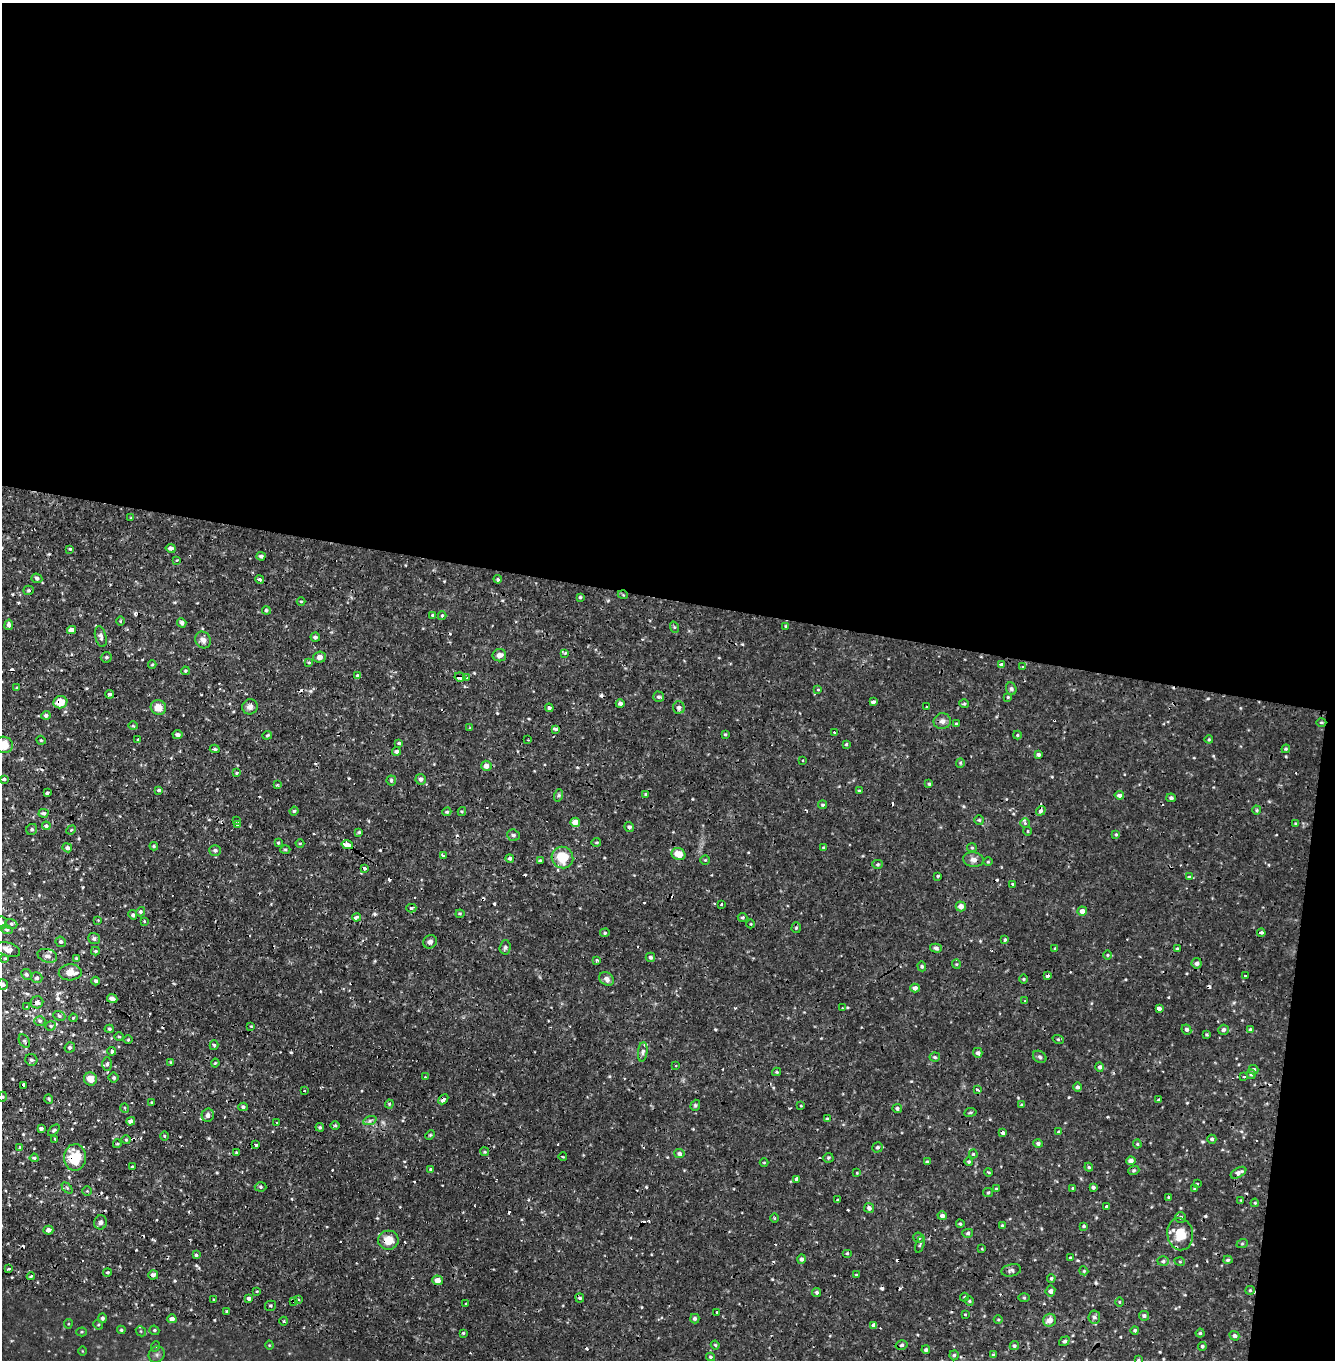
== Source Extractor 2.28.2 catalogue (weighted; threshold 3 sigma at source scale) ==
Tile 4 of 4 x 4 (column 4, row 1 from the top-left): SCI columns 4237-5569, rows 4188-5545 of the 5693 x 5657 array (HDU 1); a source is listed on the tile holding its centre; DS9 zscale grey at full resolution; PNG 1337 x 1362 px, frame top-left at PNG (2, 3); each listed source drawn as its Kron ellipse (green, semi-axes under 4 px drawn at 4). Shown black and unused: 46% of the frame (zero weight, under 2 of 4 exposures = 1% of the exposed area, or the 3 px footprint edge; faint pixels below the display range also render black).
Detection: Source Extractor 2.28.2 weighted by HDU 2 'WHT'; one run over the whole footprint, this tile lists its part. Background 0.051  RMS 0.011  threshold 0.0512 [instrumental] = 3 sigma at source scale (4.5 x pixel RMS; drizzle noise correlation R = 1.50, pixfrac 1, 0.05/0.05 arcsec/px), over >= 5 px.
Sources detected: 438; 57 cosmic-ray / hot-pixel residue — neither listed nor drawn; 4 inside a brighter listed object's ellipse — not listed separately; the other 377 listed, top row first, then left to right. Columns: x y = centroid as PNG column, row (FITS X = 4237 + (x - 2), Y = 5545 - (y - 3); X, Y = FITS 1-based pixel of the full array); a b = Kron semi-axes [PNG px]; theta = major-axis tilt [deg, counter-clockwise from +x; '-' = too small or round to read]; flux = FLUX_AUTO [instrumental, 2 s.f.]
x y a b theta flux
131 518 4 3 - 1.1
171 548 5 4 - 3.9
70 549 3 3 - 1.5
261 556 4 4 - 3.1
177 560 4 3 - 0.97
37 578 5 4 - 3.3
260 579 4 3 - 4.6
498 579 4 3 - 1.6
29 590 5 4 - 1.8
623 595 5 3 - 1.2
580 597 4 3 - 1.9
301 601 4 3 - 1.1
266 610 4 4 - 2.5
433 615 3 3 - 2
442 616 4 3 - 2.5
121 621 5 3 - 1.4
182 623 5 4 - 2.7
9 625 5 4 - 3.3
786 626 3 3 - 1.2
674 627 6 3 -71 1.4
71 630 4 4 - 8.4
101 637 10 5 -76 4.2
315 637 5 4 - 3.5
203 640 9 7 -57 5.8
565 653 4 4 - 1.1
499 655 7 6 - 5.8
106 657 5 5 - 2.3
319 657 6 5 - 5.3
309 663 4 3 - 1.3
152 665 4 3 - 1.3
1001 665 4 3 - 3.8
1022 667 3 3 - 1.4
185 671 4 4 - 1.6
358 675 4 3 - 1.7
460 677 5 4 - 5.5
466 677 3 3 - 1.8
17 688 3 3 - 3.1
1011 689 6 5 - 2.5
818 690 4 3 - 1.8
110 694 4 3 - 4.4
659 697 5 5 - 2.6
1008 697 4 3 - 1.3
60 702 7 6 - 17
873 702 4 3 - 2.7
620 704 4 4 - 3.5
964 704 5 3 - 1.7
158 707 8 7 - 14
250 707 8 7 - 5.1
679 707 6 6 - 3.5
927 707 3 3 - 1.7
549 708 4 4 - 2.7
46 715 4 4 - 3
942 721 8 8 - 5.2
1321 722 5 3 - 1.4
956 724 3 3 - 2
133 726 5 3 - 1.2
470 728 4 4 - 1.1
556 729 4 3 - 16
834 732 3 3 - 1.6
725 734 4 3 - 1.4
177 735 5 4 - 3.5
267 735 5 3 - 1.6
1017 735 4 4 - 1.5
1209 739 4 4 - 1.3
41 740 5 4 - 1.7
138 740 4 3 - 1.3
528 740 2 2 - 0.92
399 743 4 4 - 1.8
846 744 3 3 - 1.4
4 745 9 8 - 25
215 749 5 3 - 1.8
1286 749 4 4 - 1.6
396 751 4 4 - 3.3
1038 754 4 3 - 2.5
803 760 3 2 - 1.3
960 763 5 4 - 1.5
486 766 5 5 - 7.9
237 773 3 3 - 1.3
4 779 3 3 - 1.9
421 779 5 5 - 3.9
391 780 5 4 - 2.5
929 784 4 4 - 1.6
277 785 4 3 - 1
158 790 3 3 - 18
859 791 3 2 - 1.3
47 793 3 3 - 2.2
646 794 4 4 - 1.8
559 795 6 4 72 2
1119 795 5 4 - 5.5
1171 798 5 4 - 2.4
823 805 4 4 - 2
1257 810 4 4 - 1.6
294 811 4 4 - 1.7
1041 811 5 4 - 5.1
447 812 4 3 - 1.6
462 812 4 4 - 1.5
43 813 5 4 - 2.5
237 820 3 3 - 9
979 820 5 5 - 1.8
575 822 5 4 - 12
1025 823 5 5 - 1.9
1295 823 4 3 - 0.99
237 825 4 3 - 2.4
46 826 4 4 - 2.2
629 827 5 4 - 3.2
32 829 6 5 - 2.5
71 830 5 4 - 1.3
1027 831 4 3 - 1.1
359 832 3 3 - 1.5
1116 834 4 4 - 1.5
513 835 6 5 - 2.8
596 842 5 2 - 1.2
278 843 4 3 - 1.4
300 843 4 3 - 1.1
347 845 6 3 -16 49
154 846 4 3 - 1.6
67 848 5 4 - 4
824 848 4 4 - 2.3
972 848 5 4 - 1.6
285 849 5 3 - 1.6
215 850 6 5 - 2.9
678 854 7 6 - 15
443 856 4 3 - 3.8
562 857 11 10 - 32
510 858 4 4 - 2.9
973 859 10 7 -6 5.9
705 860 4 4 - 1.4
540 861 3 3 - 1.9
988 862 4 3 - 1.1
878 864 5 4 - 1.9
364 868 3 3 - 11
938 876 3 3 - 1.5
1189 877 4 4 - 1.9
1012 884 4 3 - 1.1
722 904 3 3 - 4
961 906 5 5 - 8.4
411 908 5 4 - 2.5
1082 911 5 4 - 6.7
140 912 5 4 - 2.4
460 914 4 4 - 1.6
133 915 5 4 - 2.4
356 917 4 3 - 4.9
742 917 5 4 - 1.8
98 920 4 4 - 1.1
144 921 3 3 - 1.1
2 922 6 5 - 2.2
11 924 6 5 - 2.6
751 924 4 3 - 0.94
796 928 5 4 - 1.9
7 930 6 4 -17 1.8
605 933 5 4 - 1.7
1261 933 4 3 - 5.1
94 939 6 5 - 3
1005 939 3 3 - 2.1
61 942 5 5 - 2.8
430 942 7 6 - 4.5
505 947 7 5 87 2.7
936 948 6 4 -15 3.1
8 949 13 6 -18 6.9
1055 949 4 3 - 1.4
1177 949 3 3 - 2.1
95 951 4 4 - 1.6
1108 955 4 3 - 1.2
47 956 10 6 -17 5.7
650 957 5 4 - 3.1
5 958 3 3 - 1.1
76 959 4 3 - 1.7
596 960 4 3 - 2.6
1197 963 5 5 - 4.4
956 964 4 4 - 1.5
922 966 5 4 - 1.7
70 972 11 8 4 13
26 974 5 5 - 2.6
1048 976 4 3 - 3.6
1245 976 3 2 - 2.6
37 978 6 5 - 3
607 979 8 6 -35 4.6
1024 979 4 3 - 1.1
96 981 4 4 - 2.4
3 984 5 5 - 3.1
915 988 4 4 - 4.6
112 998 5 4 - 6.2
1025 1001 3 2 - 1.1
37 1002 6 6 - 4.9
26 1007 3 2 - 1.3
842 1008 3 3 - 1.6
1159 1008 4 3 - 48
59 1016 6 4 -22 2.3
73 1018 4 3 - 1.1
40 1021 5 4 - 2.4
51 1026 5 4 - 2
251 1026 3 3 - 1.1
109 1029 4 4 - 2
1186 1029 5 4 - 2.6
1223 1030 5 5 - 3.2
1250 1030 4 4 - 2.5
1207 1035 3 3 - 1.4
119 1037 5 3 - 1.4
1058 1039 6 3 -19 1.4
128 1040 4 3 - 1.2
24 1041 7 5 -61 2.4
214 1045 5 4 - 2.1
70 1047 5 5 - 2.8
112 1051 4 4 - 5.4
643 1052 10 4 84 3
978 1053 5 4 - 3.2
935 1057 5 4 - 1.8
1040 1057 7 5 -33 2.8
31 1060 6 5 - 2.8
171 1062 4 3 - 1.3
215 1063 4 3 - 1.4
107 1064 6 5 - 2.4
676 1065 2 2 - 1.1
1100 1067 5 4 - 3
1254 1070 5 4 - 3.1
777 1072 4 4 - 1.5
1251 1074 4 4 - 2.4
425 1077 3 3 - 1.3
1244 1077 4 3 - 1.6
114 1078 5 5 - 2
90 1079 7 6 - 12
24 1085 4 3 - 13
1077 1087 4 4 - 2.7
977 1089 3 3 - 7.2
304 1091 3 2 - 1.6
2 1097 5 3 - 1.2
49 1099 5 4 - 1.6
443 1099 6 4 46 3.7
1159 1100 3 3 - 2.2
152 1103 3 3 - 1.4
389 1104 4 4 - 1.5
695 1105 6 4 70 1.9
1022 1105 4 4 - 1.5
801 1106 3 3 - 2.4
243 1107 5 3 - 2.3
125 1108 5 3 - 1.4
897 1108 4 4 - 2.7
970 1112 6 3 9 1.6
208 1115 7 6 - 5.1
827 1119 4 3 - 2.1
370 1120 7 4 20 2.6
131 1121 4 4 - 5
277 1122 3 2 - 1.3
335 1126 5 3 - 1.4
320 1127 4 4 - 2.1
41 1129 4 3 - 2.8
54 1130 7 3 44 1.8
1059 1132 4 4 - 2.6
1003 1133 4 3 - 3.1
430 1135 5 3 - 1.3
164 1136 4 3 - 1.2
55 1139 3 3 - 1.7
1212 1139 4 4 - 2.5
126 1140 4 4 - 1.3
1038 1143 4 4 - 2.8
117 1144 4 4 - 1.5
1137 1144 4 4 - 1.4
256 1145 3 3 - 2.4
20 1147 4 3 - 1.1
878 1147 5 5 - 2.5
236 1152 4 2 - 1.1
485 1152 4 3 - 1.3
679 1154 5 4 - 4.3
973 1154 4 4 - 1.4
75 1157 13 11 -89 38
563 1157 4 2 - 1.1
34 1158 4 4 - 2.2
828 1158 5 4 - 2
969 1161 4 4 - 1.9
1131 1161 4 4 - 6.5
764 1162 4 3 - 0.95
927 1162 4 3 - 1.7
132 1167 3 3 - 1.2
1089 1167 4 4 - 1.5
431 1169 4 4 - 1.7
1134 1170 6 3 18 1.7
989 1172 4 3 - 1.3
857 1173 4 3 - 0.99
1238 1173 8 5 29 5.9
797 1179 4 3 - 3.3
1197 1184 3 2 - 1.1
261 1187 6 4 -2 2
1093 1187 4 3 - 2.7
67 1188 6 4 -46 2.1
1073 1188 4 4 - 1.4
996 1189 3 3 - 1.2
1195 1189 4 3 - 1.8
87 1191 4 4 - 1.4
988 1193 5 4 - 1.6
1168 1197 3 2 - 1
838 1200 3 3 - 2.7
1241 1200 3 3 - 1.1
1255 1203 4 3 - 1.4
1107 1206 3 3 - 8.2
869 1208 5 5 - 3.7
942 1216 4 4 - 4.1
1181 1217 5 5 - 2.4
774 1218 5 3 - 1.2
101 1222 7 6 - 4
960 1224 4 3 - 1.7
1002 1225 3 3 - 1.3
1084 1226 4 3 - 1.8
48 1230 5 4 - 5.7
968 1233 5 4 - 2.2
1180 1234 16 13 -81 30
919 1238 5 5 - 2.6
388 1240 10 9 - 18
920 1244 9 3 71 1.7
1242 1244 6 3 19 1.5
982 1249 3 2 - 0.87
847 1253 5 3 - 1.2
196 1255 3 3 - 1.7
1070 1258 4 3 - 1.6
802 1259 5 4 - 3.1
1228 1260 4 4 - 2.1
1163 1261 5 5 - 2.8
1180 1262 5 3 - 1.2
9 1269 3 3 - 3.2
1011 1270 10 6 12 3.2
1084 1271 4 3 - 1.2
107 1272 4 3 - 1.5
153 1275 5 4 - 4.6
856 1275 4 3 - 0.91
31 1276 4 3 - 1.1
1051 1278 4 3 - 1.5
437 1280 5 5 - 10
1250 1290 5 4 - 1.4
257 1291 4 3 - 1.2
1050 1291 5 4 - 4
817 1292 4 4 - 2.2
964 1297 4 4 - 1.3
580 1298 4 4 - 1.7
1024 1298 5 3 - 1.3
214 1299 3 2 - 1
249 1299 4 3 - 3.4
298 1299 4 4 - 1.8
293 1301 3 3 - 1.5
969 1301 5 4 - 1.6
1120 1302 4 3 - 1.2
466 1304 3 3 - 4
270 1306 5 5 - 2
227 1312 4 3 - 1.7
717 1312 3 2 - 1.6
965 1314 4 2 - 1
1144 1316 5 4 - 2.8
1094 1317 6 6 - 3.6
103 1318 5 4 - 2.3
172 1319 5 4 - 5.6
695 1319 5 4 - 2.9
998 1320 4 3 - 1.2
1049 1320 6 6 - 7.8
284 1321 4 3 - 1.1
68 1324 4 4 - 1.1
98 1325 5 4 - 1.3
874 1325 4 4 - 5.3
121 1330 4 4 - 1.7
154 1330 5 4 - 1.5
1135 1330 4 4 - 2.1
141 1331 5 4 - 1.4
82 1332 5 4 - 1.1
463 1333 4 3 - 1.3
1200 1333 4 4 - 1.8
1234 1336 5 4 - 3.2
1064 1341 6 4 37 2.1
269 1345 4 4 - 0.95
715 1345 4 3 - 1.3
902 1345 6 4 16 2.4
156 1346 5 3 - 0.94
1014 1346 5 4 - 2.2
1202 1346 4 4 - 2
926 1350 4 4 - 2.6
82 1351 4 3 - 0.78
157 1354 8 7 - 3.2
954 1355 5 4 - 2.2
993 1355 3 3 - 2.4
711 1357 4 3 - 1.9
1138 1360 4 4 - 1.2
Overlapping masked pixels (flux is a lower limit): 15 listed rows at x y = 460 677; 110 694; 60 702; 1321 722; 347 845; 356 917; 47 956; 1048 976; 24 1085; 443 1099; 1003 1133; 75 1157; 1180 1234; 388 1240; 293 1301
Isophote crosses this tile's border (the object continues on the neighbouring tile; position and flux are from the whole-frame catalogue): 4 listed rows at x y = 4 745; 2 922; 3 984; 1138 1360